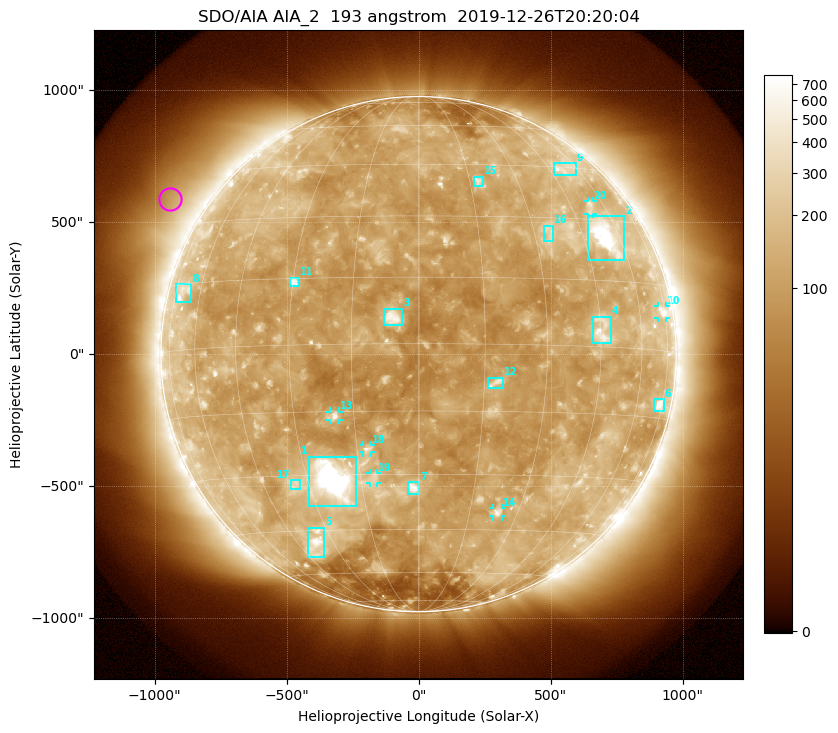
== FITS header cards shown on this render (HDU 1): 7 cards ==
TELESCOP= 'SDO/AIA'
INSTRUME= 'AIA_2'
WAVELNTH=                  193
WAVEUNIT= 'angstrom'
DATE-OBS= '2019-12-26T20:20:04.84'
CTYPE1  = 'HPLN-TAN'
CTYPE2  = 'HPLT-TAN'

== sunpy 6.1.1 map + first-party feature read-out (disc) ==
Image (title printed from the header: SDO/AIA AIA_2  193 angstrom  2019-12-26T20:20:04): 1024 x 1024 px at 2.4 arcsec/px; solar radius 976 arcsec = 407 px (full disc in frame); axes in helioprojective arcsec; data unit not stated in the header (colour bar unlabelled)
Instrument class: DISC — disc imager (sunpy class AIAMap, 193 A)
Bright regions (active regions / flare kernels): reference = the median radial profile (limb darkening/brightening removed); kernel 9 px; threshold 5 sigma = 169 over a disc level ~118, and >= 1.15x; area >= 12 px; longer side >= 10 px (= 24 arcsec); searched inside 0.97 R_sun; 26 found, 20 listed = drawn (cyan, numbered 1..; 6 of them under ~33 arcsec drawn as corner ticks so the feature stays visible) (cap 20 boxes per figure: the strongest are kept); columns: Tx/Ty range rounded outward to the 5 arcsec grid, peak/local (2 s.f.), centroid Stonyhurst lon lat
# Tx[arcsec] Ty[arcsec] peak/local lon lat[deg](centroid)
1 -415..-235 -575..-385 19 -23 -31
2 640..780 355..525 9.9 +54 +26
3 -130..-60 110..175 7 -6 +6
4 660..730 40..145 5.7 +45 +4
5 -420..-355 -770..-655 5.7 -37 -49
6 890..930 -215..-170 6.8 +73 -12
7 -40..5 -530..-485 6.8 -1 -33
8 -920..-860 200..265 3.1 -69 +13
9 510..595 680..725 3.5 +52 +45
10 905..935 135..185 3.9 +73 +9
11 -490..-450 255..290 6.3 -30 +14
12 260..325 -130..-85 4.4 +18 -9
13 -335..-300 -250..-215 5.8 -20 -16
14 280..315 -615..-580 4.5 +23 -40
15 205..245 635..675 3.7 +18 +40
16 475..510 430..490 2.7 +34 +26
17 -485..-445 -510..-475 2.8 -34 -32
18 -210..-180 -375..-345 4.2 -12 -24
19 -185..-155 -490..-450 3.2 -12 -31
20 640..660 530..580 2.8 +53 +33
Off-limb structures (1.02-1.3 R_sun): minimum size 162 px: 7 found; the strongest spans PA ~35..80 deg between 1.05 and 1.3 R_sun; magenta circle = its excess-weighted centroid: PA ~60 deg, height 1.14 R_sun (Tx ~-940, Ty ~590 arcsec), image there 2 x the reference